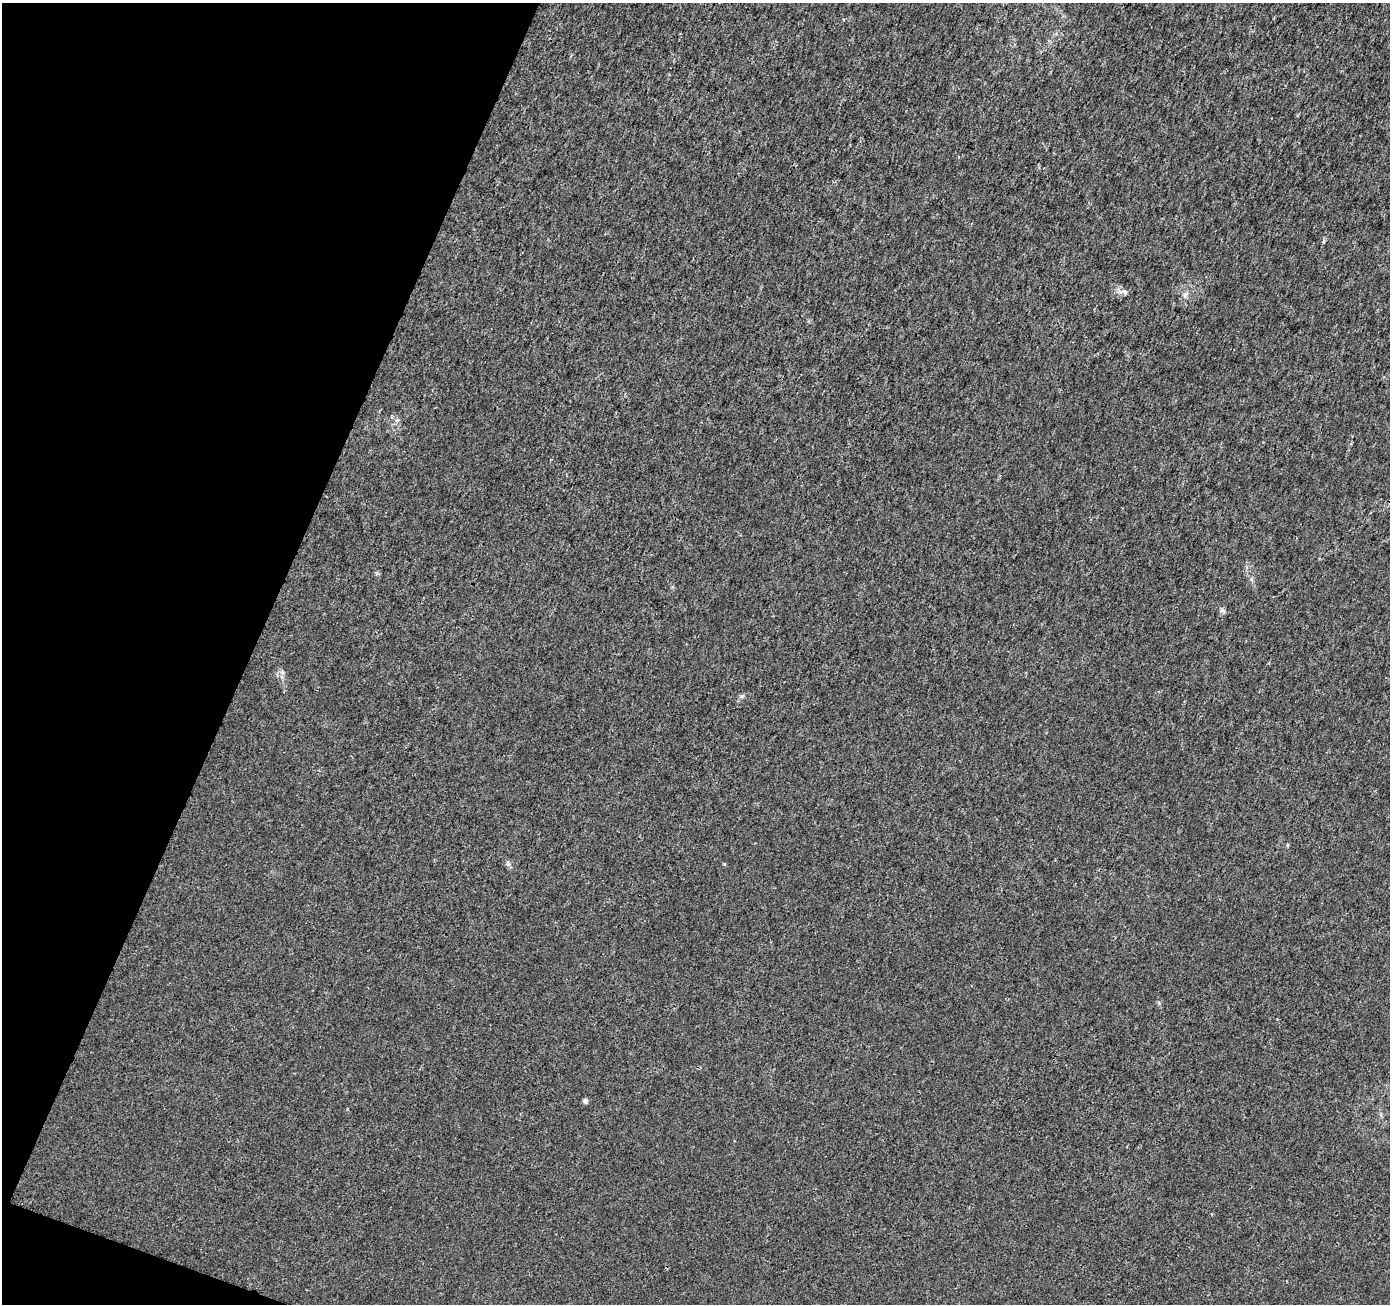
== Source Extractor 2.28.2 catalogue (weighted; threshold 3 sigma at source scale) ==
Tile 9 of 4 x 4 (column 1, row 3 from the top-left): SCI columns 9-1396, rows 1577-2878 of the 5559 x 5692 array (HDU 1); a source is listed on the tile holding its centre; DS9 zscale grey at full resolution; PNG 1392 x 1306 px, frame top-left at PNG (2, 3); no overlay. Shown black and unused: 19% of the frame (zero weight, under 3 of 4 exposures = <1% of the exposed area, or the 3 px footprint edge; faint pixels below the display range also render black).
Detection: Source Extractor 2.28.2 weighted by HDU 2 'WHT'; one run over the whole footprint, this tile lists its part. Background 0.0014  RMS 0.0021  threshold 0.00928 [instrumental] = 3 sigma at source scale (4.5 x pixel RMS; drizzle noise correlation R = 1.50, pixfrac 1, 0.0396/0.0396 arcsec/px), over >= 5 px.
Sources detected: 7; all 7 listed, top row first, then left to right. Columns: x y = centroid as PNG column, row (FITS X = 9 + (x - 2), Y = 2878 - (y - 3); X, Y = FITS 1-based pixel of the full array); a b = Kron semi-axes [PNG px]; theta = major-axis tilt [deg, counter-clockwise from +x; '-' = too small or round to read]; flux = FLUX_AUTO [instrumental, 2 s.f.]
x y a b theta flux
1324 241 6 4 88 0.27
1125 292 8 5 -32 0.53
1185 295 9 5 54 0.6
397 420 6 6 - 0.45
1222 611 7 4 -18 0.39
508 864 6 5 - 0.41
585 1101 5 5 - 0.81